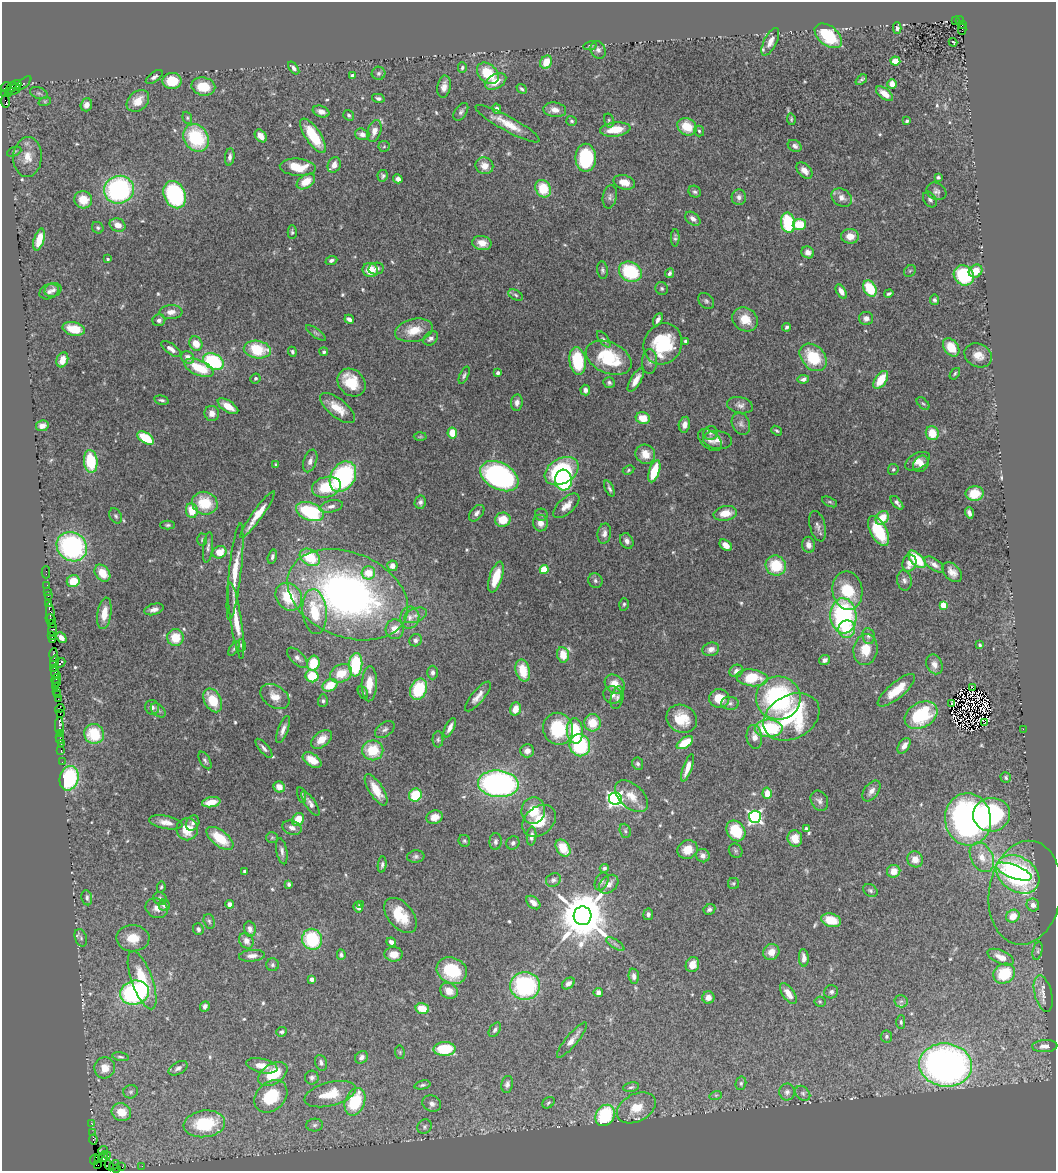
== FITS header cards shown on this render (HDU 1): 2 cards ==
NAXIS1  =                 1054
NAXIS2  =                 1169

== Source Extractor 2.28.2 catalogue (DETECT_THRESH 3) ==
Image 1054 x 1169 px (HDU 1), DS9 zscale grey, 1 PNG px = 1 image px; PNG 1058 x 1173 px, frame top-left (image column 1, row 1169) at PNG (2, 2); each listed source drawn as its Kron ellipse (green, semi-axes under 4 px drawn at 4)
Background 2.66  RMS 0.041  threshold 0.123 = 3 sigma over >= 5 px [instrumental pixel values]
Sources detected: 577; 6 with non-positive FLUX_AUTO (blend fragments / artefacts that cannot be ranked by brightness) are neither listed nor drawn; of the other 571, the 500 brightest by FLUX_AUTO listed and drawn (71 fainter detections omitted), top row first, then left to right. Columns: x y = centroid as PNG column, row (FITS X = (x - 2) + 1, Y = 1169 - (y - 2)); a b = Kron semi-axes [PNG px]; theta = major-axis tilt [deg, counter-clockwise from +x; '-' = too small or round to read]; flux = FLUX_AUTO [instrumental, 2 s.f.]
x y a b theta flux
955 21 4 3 - 170
960 21 4 3 - 590
962 24 3 3 - 620
897 28 6 4 -88 6.7
962 29 5 2 - 160
828 36 15 9 -38 120
770 42 15 6 63 20
953 42 4 3 - 6.1
590 46 7 4 12 4.5
598 50 9 7 -63 9.9
895 61 5 4 - 37
546 62 7 5 60 47
462 67 5 4 - 4.9
294 68 7 4 -51 9.4
379 73 7 6 - 6.8
488 73 12 9 -44 92
352 76 3 3 - 9.5
154 77 10 5 36 8.2
861 80 6 3 40 5.3
172 81 9 8 - 75
496 81 11 7 29 36
23 83 10 4 41 160
892 84 5 4 - 23
16 85 6 4 18 370
203 86 12 9 -10 63
6 87 6 3 41 140
444 87 11 6 80 18
11 88 7 3 54 170
522 89 5 3 - 5.8
14 90 7 4 33 570
39 93 9 5 -20 7.3
4 94 2 2 - 24
9 94 2 2 - 7.4
885 94 10 5 -37 28
378 98 6 4 -12 7.7
5 101 6 3 -82 17
45 101 6 4 18 4.4
138 101 12 9 42 36
86 105 6 5 - 16
497 109 5 4 - 12
555 110 11 7 -8 20
321 112 8 5 -20 14
461 112 10 6 55 8.2
349 115 6 4 -37 5.1
187 118 6 4 -70 4.5
791 119 6 4 -82 4.2
571 121 5 5 - 5.1
609 121 7 5 -75 4.6
907 121 4 3 - 4.8
507 124 36 7 -29 53
687 127 10 8 -30 62
615 129 15 7 6 61
374 131 11 6 72 23
699 131 5 5 - 4.8
362 134 7 5 -16 16
261 136 7 5 -51 23
313 136 20 7 -56 98
196 138 14 12 -56 180
384 146 6 5 - 4.8
795 146 7 5 -31 9.9
14 152 7 4 23 4.2
27 157 20 14 86 48
230 157 8 4 83 9.4
586 158 14 10 89 190
334 165 8 6 68 22
484 166 9 8 - 27
298 167 18 8 -4 64
804 170 9 6 -46 22
383 176 6 5 - 5.8
938 177 4 3 - 7
398 179 5 4 - 11
306 181 10 6 34 50
624 182 11 7 -16 35
543 189 9 7 -60 79
119 190 15 14 - 480
936 191 10 8 -30 11
695 192 6 5 - 6.5
175 195 14 10 -66 290
610 197 12 7 79 11
739 197 8 7 - 11
842 198 11 8 -34 19
930 199 8 6 -56 7.9
83 200 9 8 - 47
693 219 9 6 -38 13
788 223 10 7 -81 160
799 224 7 5 6 88
118 225 8 6 -23 24
98 228 6 5 - 6.5
292 232 7 4 89 5.2
850 236 9 7 -2 28
675 238 8 4 89 6.1
39 240 11 5 73 52
482 243 10 7 -11 26
808 252 6 5 - 18
108 259 3 3 - 4.6
331 260 6 4 20 7.7
376 268 7 6 - 11
370 270 7 7 - 53
603 270 9 5 -82 6.8
910 271 6 5 - 5
976 271 7 6 - 42
630 272 12 9 -28 180
669 273 5 4 - 7.3
964 275 11 9 -44 170
870 288 9 6 -59 110
662 289 7 6 - 5.5
53 290 8 7 - 9.8
841 291 8 4 -59 19
49 292 10 7 23 10
889 293 5 3 - 5.2
516 295 8 5 -29 6.5
934 300 5 4 - 5.8
706 301 9 6 -45 7.5
171 312 11 7 3 19
866 318 7 6 - 16
349 319 5 3 - 13
745 319 13 11 -36 49
159 320 6 6 - 10
658 320 7 3 63 9.6
787 327 4 4 - 6.3
74 329 11 6 -12 52
414 330 19 11 12 54
316 333 12 4 -36 6.3
431 338 8 6 43 12
604 339 9 4 -52 6.5
686 341 4 4 - 5.7
196 343 7 6 - 42
663 344 21 18 63 180
951 347 10 7 -54 57
171 349 12 5 -36 15
257 350 13 9 -9 120
292 352 5 4 - 5.8
324 352 4 4 - 4.9
978 355 14 11 -26 32
188 357 7 5 -36 19
813 357 15 11 -47 120
609 358 24 15 -24 160
62 360 8 5 68 35
213 361 11 7 -27 240
578 361 14 8 -83 150
649 362 12 7 87 13
199 368 15 7 -23 85
498 373 4 4 - 8
955 374 6 4 53 4.6
464 375 9 4 66 6.7
255 378 5 4 - 6.5
803 379 6 4 11 8.7
636 380 13 5 60 27
881 380 10 5 55 61
351 383 15 12 -43 70
609 383 6 5 - 7.4
585 390 5 5 - 10
162 400 7 4 -12 6.6
517 402 8 6 83 15
923 403 7 4 -43 4.7
740 405 13 8 -13 14
228 406 12 5 -33 36
338 408 21 9 -39 47
212 413 7 7 - 19
643 418 7 6 - 48
741 424 11 8 -64 14
684 425 8 5 78 17
42 426 6 5 - 18
777 431 6 4 -38 4.8
452 433 5 5 - 50
710 433 7 6 - 7.4
932 433 7 6 - 52
420 437 6 4 2 4.1
145 438 9 5 -34 110
710 440 14 8 -40 17
717 440 14 9 -7 21
645 454 10 9 - 35
91 461 11 7 -84 130
310 461 12 6 70 13
918 461 13 7 29 22
921 464 9 7 55 15
276 465 3 3 - 4.5
893 469 5 5 - 5.2
628 470 6 4 29 4.3
562 471 18 12 31 310
654 471 11 5 71 87
499 476 20 13 -29 580
343 477 16 12 58 370
563 480 10 8 -85 210
326 487 15 10 13 100
609 489 9 4 -66 6.8
975 494 9 7 7 51
420 502 7 5 78 9.4
830 502 8 4 -26 5.1
205 503 13 11 -15 93
897 503 8 4 -49 8.3
331 506 12 6 13 14
566 506 16 8 42 25
192 510 7 6 - 58
310 512 15 8 -20 220
477 513 9 6 49 10
725 513 12 7 11 44
969 513 6 4 -73 10
258 515 29 5 54 50
541 515 6 6 - 5.5
116 516 8 5 -61 6.5
882 518 7 6 - 53
503 520 8 7 - 57
540 523 8 7 - 20
168 525 7 4 1 5.4
818 526 15 7 -75 14
879 531 16 8 -62 140
604 534 10 7 79 15
202 540 6 5 - 4.3
627 541 8 6 -64 14
726 545 7 5 -40 22
809 545 8 6 -79 18
72 547 16 14 -35 460
208 547 15 5 83 10
220 552 7 6 - 44
272 557 7 4 74 7.4
310 557 11 8 -30 96
917 559 11 6 -45 110
909 563 9 7 72 26
934 565 11 5 -35 14
392 566 5 5 - 22
776 566 10 9 - 110
544 569 4 4 - 100
46 572 6 2 -90 31
235 572 48 6 83 69
952 572 12 7 -46 20
102 573 9 7 -52 47
368 573 7 6 - 52
496 577 16 6 72 72
904 580 10 7 -80 11
73 581 6 6 - 62
595 581 7 7 - 8.3
47 585 3 2 - 55
48 591 2 2 - 15
847 591 19 15 -80 110
348 595 63 42 -22 1300
48 596 3 3 - 130
289 597 15 12 -49 96
49 603 3 2 - 37
624 604 6 5 - 5
943 605 4 4 - 85
154 609 10 5 16 14
315 612 22 12 -84 120
50 613 11 3 -84 250
104 613 16 7 82 40
415 615 12 7 23 15
843 616 18 13 -86 410
410 617 11 9 78 20
50 619 5 2 - 160
236 621 39 5 -81 58
51 623 4 3 - 130
52 629 6 4 73 270
395 629 10 9 - 36
847 629 9 8 - 61
52 635 3 2 - 51
868 636 8 6 -81 8.2
61 638 6 4 -46 18
175 638 8 8 - 56
53 640 3 2 - 61
416 640 6 6 - 8.7
241 645 6 4 -74 5.1
980 645 4 3 - 5.6
234 648 8 4 57 5.2
711 649 8 6 18 17
866 650 15 12 82 58
54 655 7 3 87 200
563 655 8 6 -80 50
297 658 13 6 -45 12
824 660 6 5 - 11
54 661 6 2 72 100
60 663 5 3 - 5.5
313 663 7 6 - 79
934 664 10 8 -67 18
356 665 11 6 86 160
54 668 2 2 - 49
523 670 11 7 -76 68
736 671 7 6 - 14
55 673 5 3 - 220
341 673 11 8 26 58
433 673 7 5 90 9.6
312 676 6 6 - 87
752 678 16 8 -6 110
56 679 5 3 - 270
57 683 3 2 - 110
369 684 17 7 88 47
615 684 10 8 -37 39
330 685 8 6 28 63
56 687 2 2 - 16
972 687 4 2 - 4.4
419 689 11 8 67 140
896 690 23 8 40 60
57 691 4 2 - 120
363 693 7 4 -61 4.9
58 695 3 2 - 74
612 695 9 8 - 13
478 696 18 6 50 22
275 697 16 10 -34 33
617 698 12 6 76 8.9
719 698 10 9 - 50
778 698 22 21 - 430
58 699 2 2 - 20
213 700 13 8 -62 72
323 701 6 5 - 6.6
730 703 9 6 1 8.2
951 703 3 3 - 5.8
152 707 7 7 - 9.4
60 708 5 2 - 32
515 709 6 5 - 35
158 710 8 5 -40 7.4
60 714 2 2 - 9.8
921 715 17 12 29 190
791 717 30 21 28 290
682 719 16 13 -29 69
984 722 3 2 - 6.6
593 723 9 8 - 55
59 726 9 3 -89 260
450 728 10 4 64 15
769 728 14 9 1 190
385 729 11 7 36 10
558 729 16 15 - 160
1023 729 2 2 - 28
283 730 14 5 69 14
575 731 13 8 -84 100
61 733 3 2 - 71
94 734 10 9 - 110
754 737 12 7 -82 23
60 738 6 2 -90 46
322 739 12 7 39 32
438 739 8 5 89 6.2
685 743 9 5 32 64
61 744 3 2 - 49
580 745 11 10 - 200
904 746 9 5 56 18
264 748 12 4 -49 10
373 750 10 10 - 92
61 751 3 2 - 91
527 751 7 6 - 14
205 760 10 5 -60 7
312 760 10 6 -33 44
62 762 2 2 - 35
638 764 6 5 - 6.4
687 768 14 4 71 28
69 778 12 9 77 230
1006 778 5 5 - 5.8
498 784 20 13 -5 770
279 787 6 5 - 26
376 790 18 7 -57 43
871 791 12 7 54 17
767 793 6 4 86 36
302 795 8 4 -75 4.4
415 795 7 6 - 100
632 796 20 12 -43 45
615 799 6 6 - 890
819 801 10 8 -62 12
211 802 9 5 9 38
310 803 14 5 -56 14
533 811 13 12 - 63
992 815 18 17 - 370
434 817 8 6 18 29
755 817 6 6 - 800
968 819 26 23 -81 950
298 820 7 5 55 53
539 821 18 14 39 71
166 822 17 6 -11 21
193 823 8 6 61 9.4
292 828 10 7 -19 15
806 828 4 3 - 7.1
187 829 11 11 - 63
625 831 7 5 -69 6.2
736 831 11 8 -56 98
532 836 9 5 85 14
272 837 6 5 - 4.5
220 838 16 8 -38 80
795 838 8 7 - 45
464 841 6 5 - 4.6
495 842 8 6 88 8.2
513 843 7 6 - 7.6
563 848 9 6 -56 61
688 849 10 9 - 42
282 851 13 5 -80 11
736 851 7 6 - 5.8
703 856 7 6 - 12
416 857 9 6 6 7.5
982 857 16 11 -62 39
915 859 8 7 - 25
382 865 8 4 83 6.2
604 868 4 4 - 5.8
244 871 3 3 - 4.7
894 871 7 6 - 29
1014 872 19 6 -20 220
1018 874 23 17 -34 460
553 880 8 6 31 7.8
602 881 9 6 64 7.4
733 883 5 5 - 4.7
289 884 4 3 - 7.4
609 884 11 8 42 18
161 887 5 3 - 4.3
870 890 8 5 -33 6.1
1025 893 52 36 81 150
87 898 8 5 -80 8.7
160 898 7 6 - 8.1
533 903 8 5 -42 15
230 904 4 4 - 19
164 905 6 5 - 12
361 905 4 4 - 5.5
1033 905 6 6 - 16
358 907 5 4 - 9.4
157 908 11 9 -28 22
709 909 6 5 - 7.5
648 914 6 5 - 9
400 915 20 12 -51 79
583 916 9 9 - 16000
1013 916 7 6 - 40
831 920 10 6 -16 59
209 921 7 5 -73 5.9
198 929 6 5 - 7.1
250 929 8 5 -79 11
81 938 9 6 -71 7.7
133 938 16 13 -2 56
312 939 10 10 - 180
246 941 8 6 -54 19
391 942 5 4 - 14
615 944 10 4 -33 7.5
1038 951 9 5 78 6.7
771 952 8 7 - 29
394 954 9 7 -2 31
341 955 5 4 - 6.7
252 956 13 6 5 15
1001 957 14 6 -24 31
804 958 9 5 -86 17
273 965 6 6 - 6.2
692 965 8 6 65 27
452 970 15 13 -24 130
1004 974 11 9 33 100
634 976 7 5 -83 12
312 979 4 4 - 11
142 980 30 10 -70 130
568 983 7 5 38 12
525 986 15 14 - 310
449 991 9 7 -32 25
831 992 7 6 - 7.4
134 993 14 12 16 410
598 993 4 4 - 11
788 993 12 6 -55 26
1043 993 18 8 -75 26
708 997 6 6 - 15
901 1001 6 6 - 6.8
820 1002 5 5 - 4.3
205 1006 5 5 - 13
422 1009 7 5 -15 49
901 1022 7 4 -89 5.1
495 1030 8 5 55 8
282 1032 5 4 - 5.4
886 1036 6 6 - 6.2
572 1040 22 6 51 22
1045 1046 12 6 3 18
444 1049 11 7 1 110
400 1052 7 5 -83 4.5
120 1057 8 3 -9 5.2
362 1057 7 6 - 13
321 1063 8 6 -71 8.9
946 1065 26 21 -7 1500
262 1066 16 7 -14 35
105 1068 10 10 - 37
178 1068 10 6 30 10
273 1074 16 10 33 95
312 1077 7 7 - 10
741 1083 7 5 76 5.7
507 1084 8 6 79 10
422 1085 8 4 13 5.7
631 1087 8 5 10 6.2
131 1092 7 6 - 7.2
787 1092 8 7 - 12
803 1093 8 6 -46 7.9
330 1094 26 11 15 81
716 1095 6 4 18 4.1
271 1096 18 14 43 130
355 1102 14 9 68 160
548 1103 6 5 - 5.5
432 1104 9 8 - 13
636 1108 21 13 28 60
121 1112 10 8 -25 53
605 1115 11 9 56 190
91 1123 3 2 - 42
204 1124 21 13 7 180
314 1125 8 6 3 8.7
425 1127 7 7 - 7.6
92 1133 3 2 - 22
93 1139 5 3 - 170
103 1150 4 2 - 60
107 1156 3 2 - 56
104 1157 5 3 - 92
99 1159 3 3 - 150
94 1160 5 3 - 72
98 1165 3 2 - 120
109 1165 5 3 - 160
114 1165 5 2 - 100
142 1166 2 2 - 22
122 1167 4 2 - 42
116 1168 4 2 - 120
At the frame edge (FLAGS 8, measured only in part): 1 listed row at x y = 116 1168
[71 fainter detections neither listed nor drawn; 6 non-positive-flux detections neither listed nor drawn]